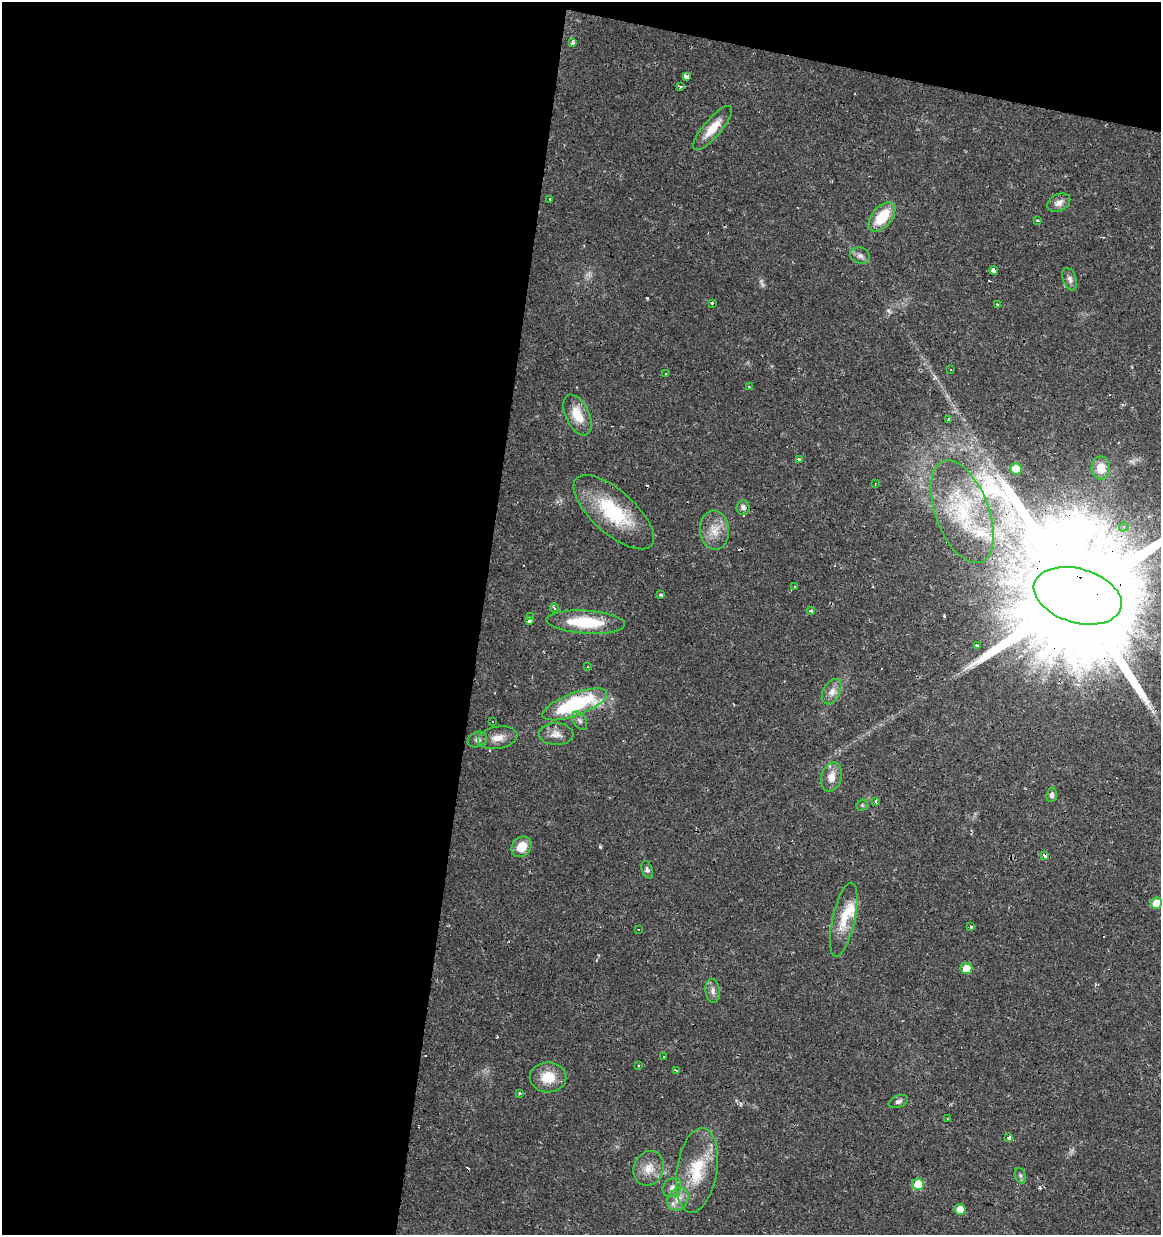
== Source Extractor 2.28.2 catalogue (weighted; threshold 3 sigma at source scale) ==
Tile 1 of 4 x 4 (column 1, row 1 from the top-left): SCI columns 284-1442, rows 3700-4932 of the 5143 x 4939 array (HDU 1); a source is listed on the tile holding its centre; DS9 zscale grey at full resolution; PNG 1163 x 1237 px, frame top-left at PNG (2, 2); each listed source drawn as its Kron ellipse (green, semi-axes under 4 px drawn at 4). Shown black and unused: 44% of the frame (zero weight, under 2 of 3 exposures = <1% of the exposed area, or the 3 px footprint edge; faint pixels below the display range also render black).
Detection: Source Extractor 2.28.2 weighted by HDU 2 'WHT'; one run over the whole footprint, this tile lists its part. Background 0.0131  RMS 0.0031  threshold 0.0138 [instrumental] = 3 sigma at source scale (4.5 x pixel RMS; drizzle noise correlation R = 1.50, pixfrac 1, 0.0396/0.0396 arcsec/px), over >= 5 px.
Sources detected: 88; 1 too faint to see at this stretch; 14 cosmic-ray / hot-pixel residue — neither listed nor drawn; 1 inside a brighter listed object's ellipse — not listed separately; the other 72 listed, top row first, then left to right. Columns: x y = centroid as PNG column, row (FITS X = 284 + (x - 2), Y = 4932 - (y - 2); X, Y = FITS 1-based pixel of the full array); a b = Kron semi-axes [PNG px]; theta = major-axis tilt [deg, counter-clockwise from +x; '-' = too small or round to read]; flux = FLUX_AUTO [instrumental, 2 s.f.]
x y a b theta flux
573 42 4 3 - 2.4
686 77 4 3 - 11
680 86 3 3 - 0.85
713 128 28 9 50 5.2
550 199 3 2 - 0.42
1059 203 12 8 29 2.1
882 217 17 10 50 9.4
1038 220 3 3 - 1.3
860 256 10 8 -15 1.2
994 271 4 4 - 7.8
1070 279 12 6 -70 1.3
712 304 3 2 - 2.2
997 304 3 2 - 0.68
950 370 3 2 - 0.33
666 374 3 3 - 0.59
749 387 3 3 - 0.24
578 415 22 12 -64 6.1
949 420 4 3 - 3.1
799 460 4 3 - 3.1
1101 468 11 9 90 4.4
1016 469 6 5 - 10
875 483 3 2 - 0.3
743 507 7 6 - 1.1
614 512 50 21 -42 21
962 512 54 26 -69 26
1124 527 5 4 - 1.4
714 530 19 14 -85 4.8
795 587 3 3 - 0.49
660 595 3 3 - 0.71
1078 596 45 27 -17 22000
554 608 5 3 - 0.57
811 611 4 3 - 1.5
530 617 4 3 - 2.4
529 621 4 3 - 2.6
586 622 39 11 -4 14
977 646 4 3 - 0.91
587 667 3 3 - 0.44
832 692 14 8 61 2.2
575 704 34 11 20 30
580 721 10 6 -60 1.1
493 722 3 2 - 0.32
556 734 17 11 -2 2.7
498 738 20 11 10 3.4
477 740 10 7 24 1.2
831 777 15 10 75 3.1
1052 795 7 5 82 0.95
876 801 3 3 - 0.98
862 805 6 5 - 0.49
521 847 11 9 51 5.4
1045 855 4 3 - 1.4
647 870 9 5 -69 0.81
1156 903 5 5 - 6.1
844 920 38 11 77 7
970 927 3 3 - 0.86
638 929 2 2 - 0.24
966 969 6 5 - 4.6
713 991 12 7 -83 1.5
664 1057 3 2 - 0.48
638 1065 3 2 - 0.23
677 1070 4 3 - 0.39
548 1077 18 15 0 6.2
519 1093 4 3 - 0.49
898 1101 10 6 22 0.9
948 1119 3 2 - 0.28
1009 1138 3 3 - 1.5
649 1168 18 15 68 4.6
697 1170 43 20 81 15
1020 1176 8 5 -70 0.7
918 1184 6 5 - 9.4
672 1187 10 8 48 1.6
678 1199 12 9 54 2.8
960 1209 5 5 - 4
Overlapping masked pixels (flux is a lower limit): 5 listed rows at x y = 614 512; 1078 596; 575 704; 1045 855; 697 1170
Isophote crosses this tile's border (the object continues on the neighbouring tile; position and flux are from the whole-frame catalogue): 1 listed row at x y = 1078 596
Unlisted compact peaks at least as high as the median listed source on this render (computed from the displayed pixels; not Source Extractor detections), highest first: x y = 647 298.